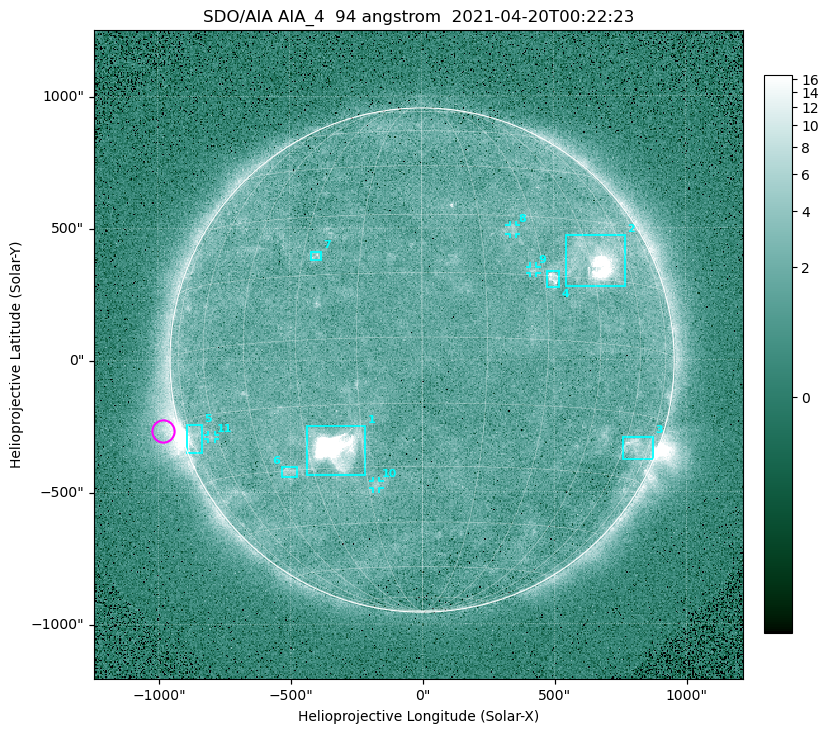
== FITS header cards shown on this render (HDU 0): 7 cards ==
TELESCOP= 'SDO/AIA '
INSTRUME= 'AIA_4   '
WAVELNTH=                   94
WAVEUNIT= 'angstrom'
DATE-OBS= '2021-04-20T00:22:23.12'
CTYPE1  = 'HPLN-TAN'
CTYPE2  = 'HPLT-TAN'

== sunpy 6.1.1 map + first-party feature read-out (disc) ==
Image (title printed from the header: SDO/AIA AIA_4  94 angstrom  2021-04-20T00:22:23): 512 x 512 px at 4.8 arcsec/px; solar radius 955 arcsec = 199 px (full disc in frame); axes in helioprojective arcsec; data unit not stated in the header (colour bar unlabelled)
Orientation: roll -0.138 deg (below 1 deg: not rotated)
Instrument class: DISC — disc imager (sunpy class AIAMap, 94 A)
Bright regions (active regions / flare kernels): reference = the median radial profile (limb darkening/brightening removed); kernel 5 px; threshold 5 sigma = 2.46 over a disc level ~1.74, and >= 1.15x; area >= 9 px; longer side >= 5 px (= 24 arcsec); searched inside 0.97 R_sun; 11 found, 11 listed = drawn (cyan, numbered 1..; 4 of them under ~33 arcsec drawn as corner ticks so the feature stays visible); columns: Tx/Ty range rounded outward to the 10 arcsec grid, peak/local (2 s.f.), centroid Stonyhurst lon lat
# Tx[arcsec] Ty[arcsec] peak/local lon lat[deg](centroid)
1 -440..-210 -440..-250 626 -22 -25
2 540..770 280..470 33 +48 +20
3 760..880 -380..-290 4.2 +67 -22
4 470..520 270..340 5.7 +32 +14
5 -900..-830 -350..-240 7 -73 -19
6 -540..-470 -440..-400 3.2 -38 -30
7 -420..-380 380..410 3.1 -26 +20
8 330..360 470..510 2.8 +24 +26
9 410..440 330..360 2.8 +27 +16
10 -190..-160 -490..-450 2.9 -13 -34
11 -810..-780 -300..-280 2.6 -63 -20
Off-limb structures (1.02-1.3 R_sun): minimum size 50 px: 5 found; the strongest spans PA ~90..115 deg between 1.02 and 1.22 R_sun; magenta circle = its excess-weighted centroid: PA ~105 deg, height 1.06 R_sun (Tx ~-980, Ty ~-270 arcsec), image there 4.8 x the reference